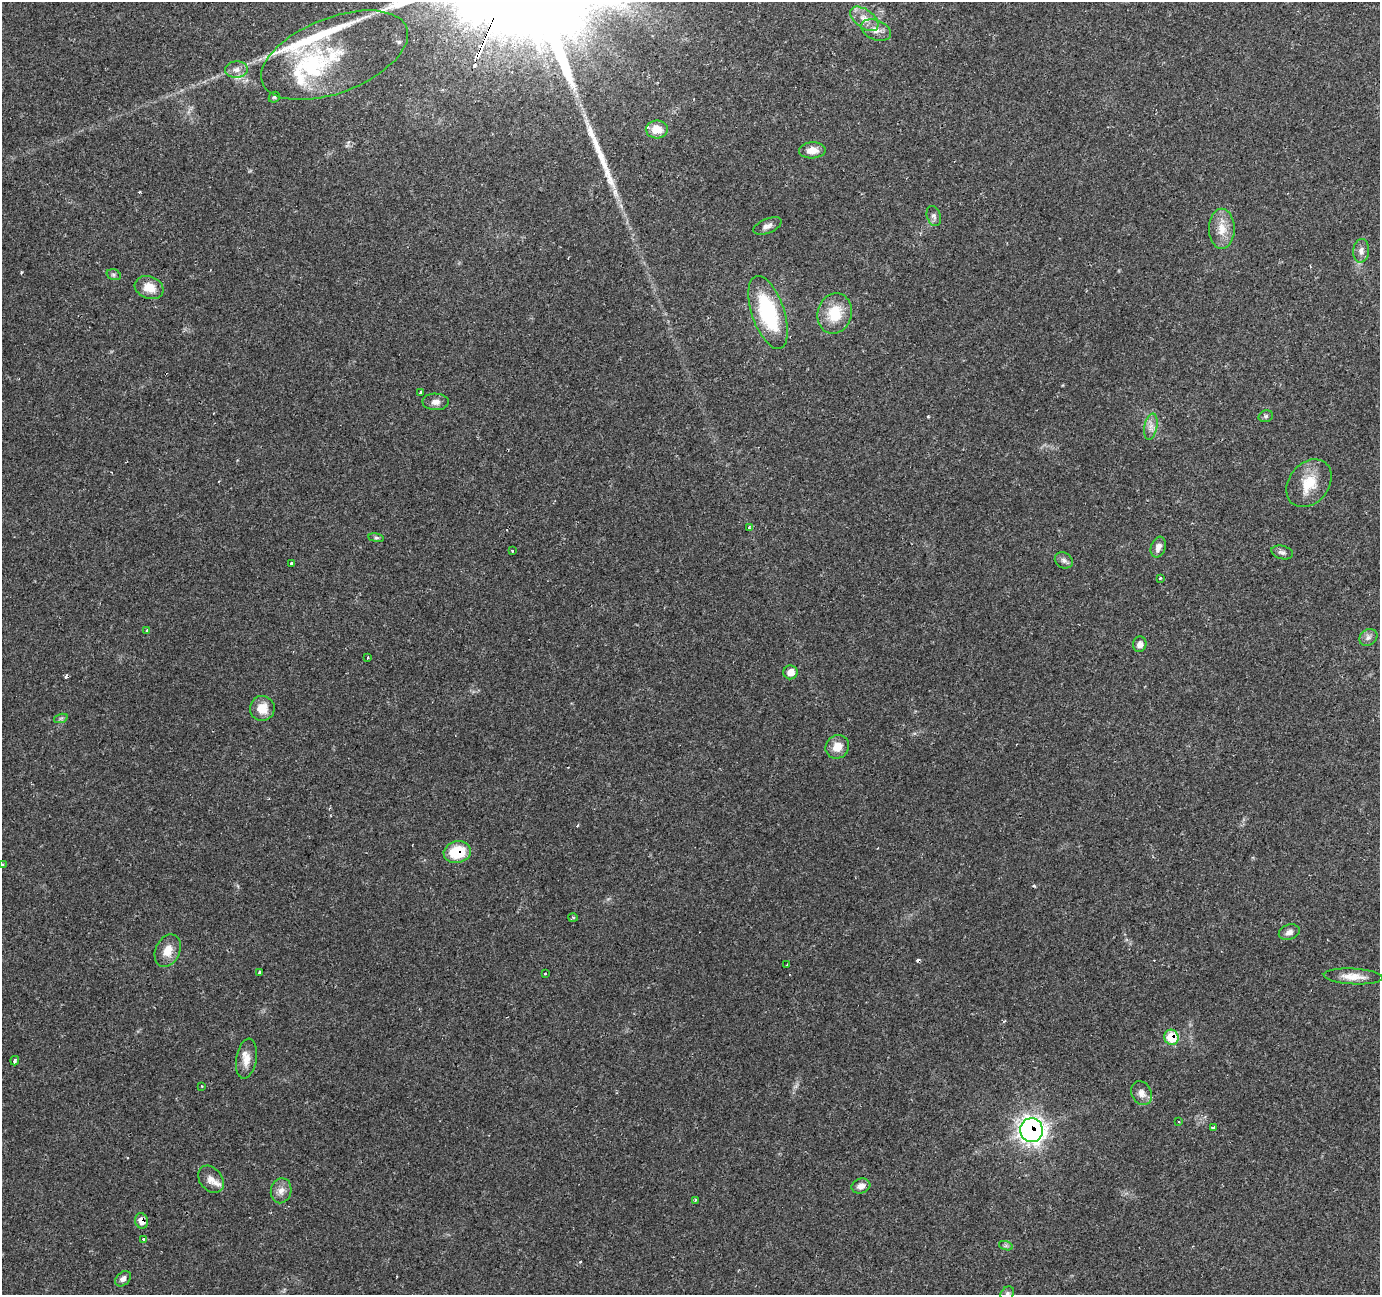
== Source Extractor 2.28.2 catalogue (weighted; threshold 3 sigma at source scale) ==
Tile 10 of 4 x 4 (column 2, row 3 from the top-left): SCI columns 1379-2756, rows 1502-2794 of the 5516 x 5652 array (HDU 1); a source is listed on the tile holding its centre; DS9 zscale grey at full resolution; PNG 1382 x 1297 px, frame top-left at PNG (2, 2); each listed source drawn as its Kron ellipse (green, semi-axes under 4 px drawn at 4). Shown black and unused: <1% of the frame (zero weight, under 2 of 3 exposures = <1% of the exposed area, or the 3 px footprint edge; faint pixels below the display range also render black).
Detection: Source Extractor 2.28.2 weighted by HDU 2 'WHT'; one run over the whole footprint, this tile lists its part. Background 0.0606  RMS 0.0045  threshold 0.0203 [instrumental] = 3 sigma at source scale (4.5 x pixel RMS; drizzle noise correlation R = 1.50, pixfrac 1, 0.0396/0.0396 arcsec/px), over >= 5 px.
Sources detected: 78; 9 cosmic-ray / hot-pixel residue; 2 long thin detections or spike segments (spike, bleed or trail) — neither listed nor drawn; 5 inside a brighter listed object's ellipse — not listed separately; the other 62 listed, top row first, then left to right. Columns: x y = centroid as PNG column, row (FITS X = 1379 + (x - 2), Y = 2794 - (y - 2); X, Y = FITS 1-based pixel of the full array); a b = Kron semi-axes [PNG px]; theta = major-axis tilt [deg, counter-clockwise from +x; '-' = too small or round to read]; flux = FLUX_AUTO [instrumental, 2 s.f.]
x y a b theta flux
864 19 16 9 -36 4.7
876 30 15 10 -22 4
335 55 77 37 21 38
236 70 11 8 3 2.9
274 97 6 5 - 0.64
657 129 11 9 -2 7.2
812 150 13 8 3 4.5
934 216 10 6 -71 1.5
767 226 15 7 23 2.2
1222 229 20 13 -90 6.8
1361 251 12 8 86 2.5
114 275 7 5 -19 1
149 288 15 11 -19 6.9
768 312 38 16 -71 40
835 313 20 17 72 14
420 393 4 3 - 3.1
436 402 13 8 -2 2.6
1266 416 7 5 16 0.97
1151 427 13 6 79 2.6
1309 483 26 20 51 12
749 527 3 3 - 2.1
376 538 8 4 -8 0.78
1158 547 10 7 71 2.6
513 551 3 3 - 1
1282 552 11 6 -13 1.7
1064 560 9 7 -31 1.7
291 563 3 3 - 1.5
1160 578 3 3 - 0.85
147 631 3 3 - 0.79
1368 637 9 7 37 1.8
1140 644 8 6 78 2.4
368 657 3 2 - 0.43
790 672 7 7 - 3.9
262 708 12 12 - 6.9
61 718 7 4 18 0.89
837 747 12 11 - 5.5
457 852 14 11 14 17
3 865 3 3 - 0.94
573 917 5 3 - 0.54
1289 932 11 7 19 2.2
168 951 17 12 66 6.2
787 965 3 3 - 2.5
259 972 3 3 - 0.88
545 974 3 2 - 0.93
1353 976 29 8 -3 5.9
1171 1037 8 7 - 15
246 1059 20 10 80 5.2
15 1061 5 3 - 3.4
201 1086 3 3 - 0.37
1142 1093 12 10 -60 3.1
1179 1122 2 2 - 0.35
1213 1128 3 3 - 13
1032 1130 12 11 - 240
211 1179 15 11 -50 4.2
861 1186 9 7 17 2.6
281 1191 12 10 77 3.3
695 1200 3 2 - 1.3
141 1221 8 6 -72 3.9
143 1239 4 3 - 2.1
1006 1246 7 4 -18 0.9
123 1279 9 6 42 2
1007 1293 7 6 - 1.1
Overlapping masked pixels (flux is a lower limit): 4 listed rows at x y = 457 852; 1171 1037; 1032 1130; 141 1221
Isophote crosses this tile's border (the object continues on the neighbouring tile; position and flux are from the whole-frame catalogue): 2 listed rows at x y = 3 865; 1007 1293